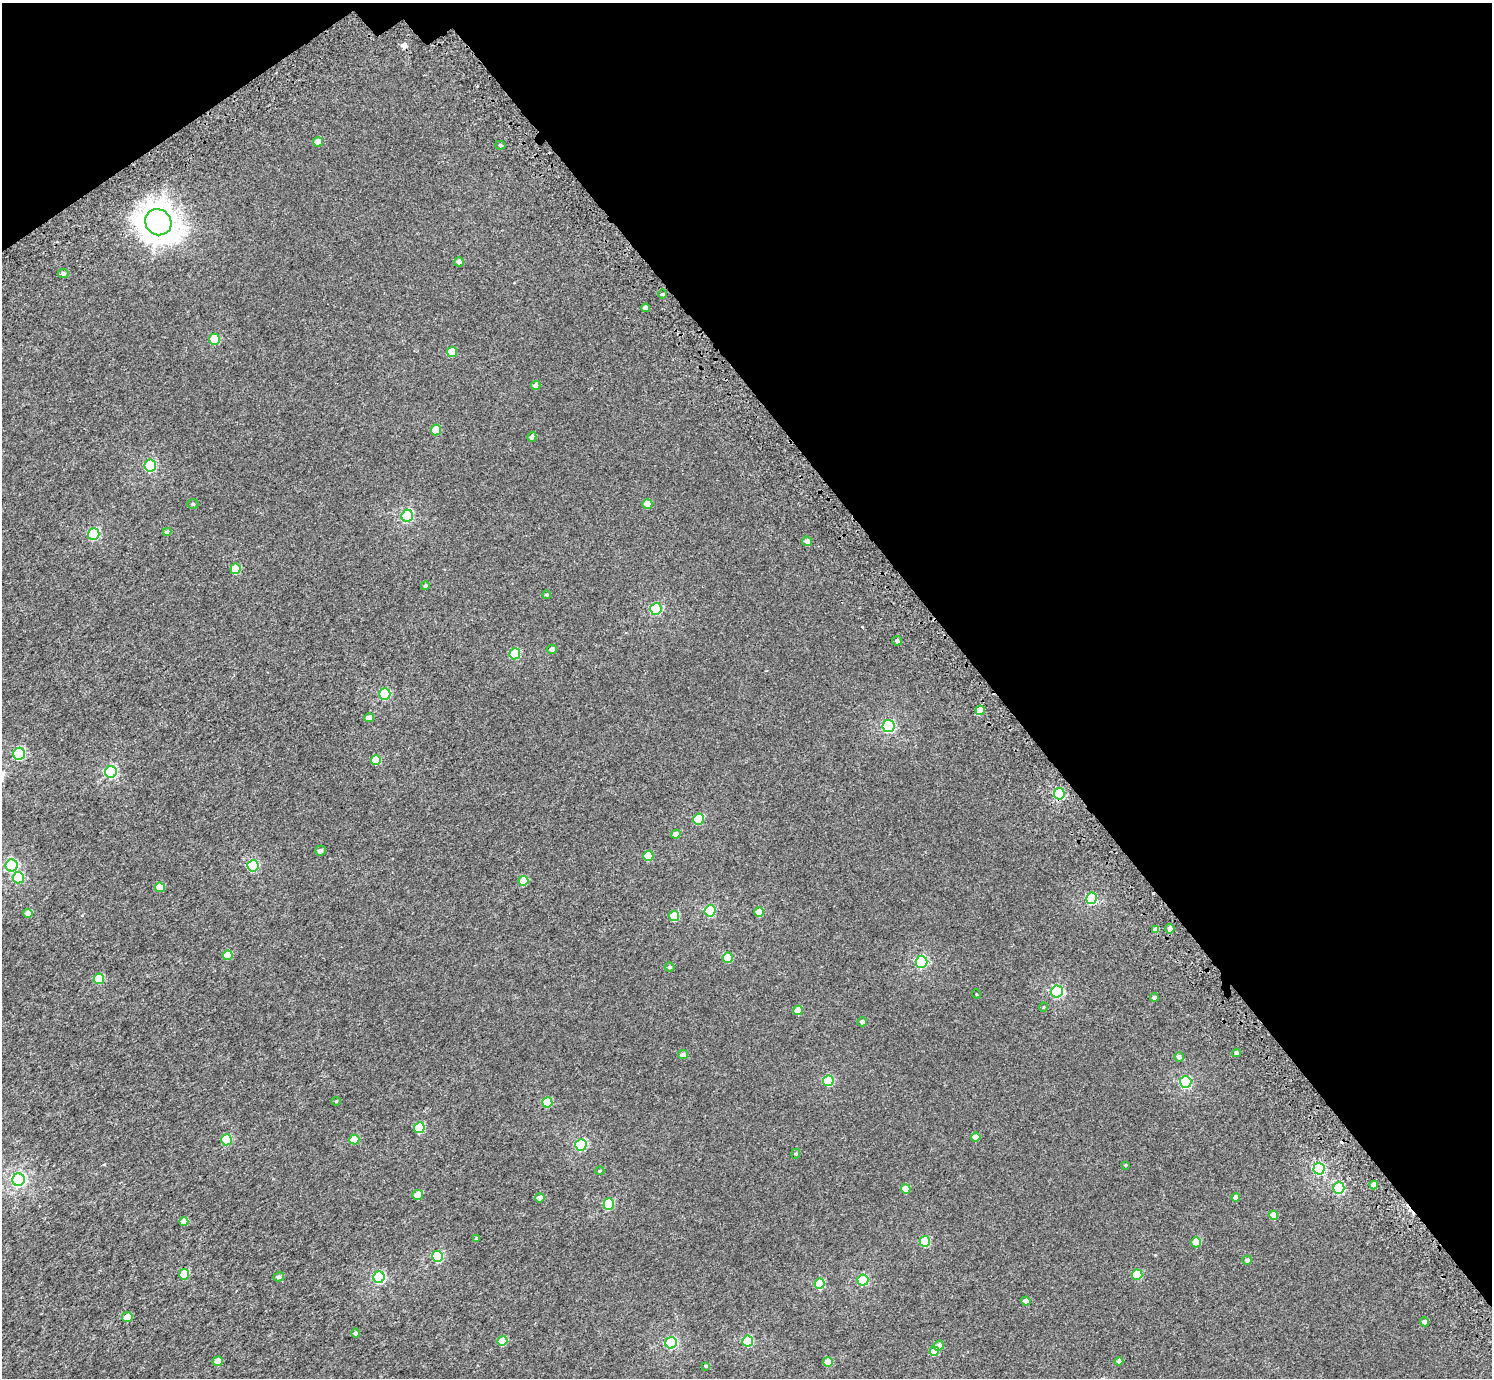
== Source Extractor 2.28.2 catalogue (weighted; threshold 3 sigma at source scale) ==
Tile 3 of 4 x 4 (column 3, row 1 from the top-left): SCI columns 3076-4565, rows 4391-5766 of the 6156 x 6091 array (HDU 1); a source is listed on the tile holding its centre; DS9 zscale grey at full resolution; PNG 1494 x 1380 px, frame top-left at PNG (2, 3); each listed source drawn as its Kron ellipse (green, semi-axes under 4 px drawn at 4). Shown black and unused: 36% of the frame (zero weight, under 3 of 5 exposures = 6% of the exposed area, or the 3 px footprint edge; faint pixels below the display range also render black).
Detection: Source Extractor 2.28.2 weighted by HDU 2 'WHT'; one run over the whole footprint, this tile lists its part. Background 0.00209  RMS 0.0032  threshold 0.0145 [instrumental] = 3 sigma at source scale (4.5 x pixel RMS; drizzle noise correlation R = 1.50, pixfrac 1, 0.0396/0.0396 arcsec/px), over >= 5 px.
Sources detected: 113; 2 cosmic-ray / hot-pixel residue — neither listed nor drawn; the other 111 listed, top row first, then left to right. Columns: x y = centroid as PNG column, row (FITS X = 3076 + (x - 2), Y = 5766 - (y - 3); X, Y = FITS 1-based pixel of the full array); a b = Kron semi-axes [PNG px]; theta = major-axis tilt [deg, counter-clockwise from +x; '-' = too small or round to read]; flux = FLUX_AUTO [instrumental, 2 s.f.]
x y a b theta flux
318 142 5 4 - 2.8
500 145 5 4 - 0.45
158 222 14 12 -44 360
459 262 5 4 - 0.97
63 273 5 4 - 0.91
663 294 4 3 - 0.28
645 308 4 4 - 0.84
214 339 5 5 - 9.6
452 352 5 5 - 6.4
536 386 5 4 - 1.5
436 430 5 5 - 6.5
532 437 5 4 - 0.81
150 466 6 5 - 25
193 504 5 4 - 0.43
647 504 5 5 - 3.1
407 516 6 6 - 29
167 532 4 4 - 0.99
94 534 6 5 - 23
807 541 5 4 - 1.5
235 569 5 5 - 7
425 586 4 4 - 0.73
547 595 4 4 - 0.41
656 609 6 5 - 21
897 641 5 5 - 0.72
552 649 5 4 - 1.3
515 654 5 5 - 13
385 694 6 5 - 19
980 710 4 4 - 5.2
369 718 5 4 - 2.2
888 726 6 6 - 33
19 754 6 5 - 27
376 760 5 5 - 6.9
111 772 6 6 - 31
1059 794 6 5 - 23
698 819 5 5 - 13
676 834 5 4 - 1.5
320 851 5 5 - 1.2
648 856 5 5 - 7.3
12 865 6 6 - 30
253 866 6 5 - 21
18 878 6 5 - 14
523 881 5 5 - 5.2
160 887 5 4 - 3.7
1092 898 6 5 - 26
710 911 5 5 - 18
759 912 4 4 - 3.8
28 913 4 4 - 2.8
674 916 5 5 - 8.6
1170 929 5 4 - 1.2
1156 930 4 4 - 1.8
227 955 5 4 - 3.9
728 958 5 5 - 8.8
921 962 6 6 - 29
670 967 5 4 - 0.54
99 979 5 5 - 8.8
1057 992 6 6 - 32
976 994 5 3 - 0.21
1154 997 4 4 - 0.98
1044 1007 4 3 - 0.22
798 1010 5 4 - 3.2
862 1022 5 4 - 0.82
1236 1053 4 4 - 0.87
683 1055 5 4 - 1.2
1179 1057 5 5 - 0.95
828 1081 5 5 - 13
1186 1082 6 5 - 28
336 1101 4 4 - 0.28
547 1102 5 5 - 8.8
419 1128 5 5 - 13
976 1137 4 4 - 3.3
354 1139 5 5 - 5.8
226 1140 5 5 - 8.1
581 1145 6 5 - 27
796 1154 5 4 - 0.39
1125 1165 4 4 - 0.27
1319 1169 6 5 - 30
600 1171 4 3 - 0.28
18 1180 6 6 - 65
1374 1185 4 4 - 2.1
1339 1188 6 5 - 21
906 1189 4 4 - 3.5
418 1195 5 5 - 3.2
1235 1197 4 4 - 1.2
540 1198 5 4 - 1.9
609 1204 5 5 - 15
1273 1215 4 4 - 3.6
184 1222 4 4 - 3.2
476 1238 4 4 - 0.24
925 1241 5 5 - 13
1196 1242 5 5 - 6.3
437 1256 5 5 - 18
1247 1260 5 4 - 0.96
184 1274 5 5 - 7.5
1137 1275 5 5 - 9.1
279 1277 5 4 - 0.86
379 1277 6 5 - 31
863 1280 5 5 - 20
820 1284 5 5 - 12
1026 1301 4 4 - 1.9
127 1317 5 5 - 3.1
1424 1322 4 4 - 1.4
355 1333 4 4 - 0.7
502 1341 5 4 - 6.4
748 1341 5 5 - 18
671 1343 6 5 - 27
939 1346 5 4 - 2
934 1351 5 4 - 5.6
217 1361 5 4 - 2
1119 1361 4 4 - 1.4
828 1362 5 4 - 6
706 1366 3 3 - 0.42